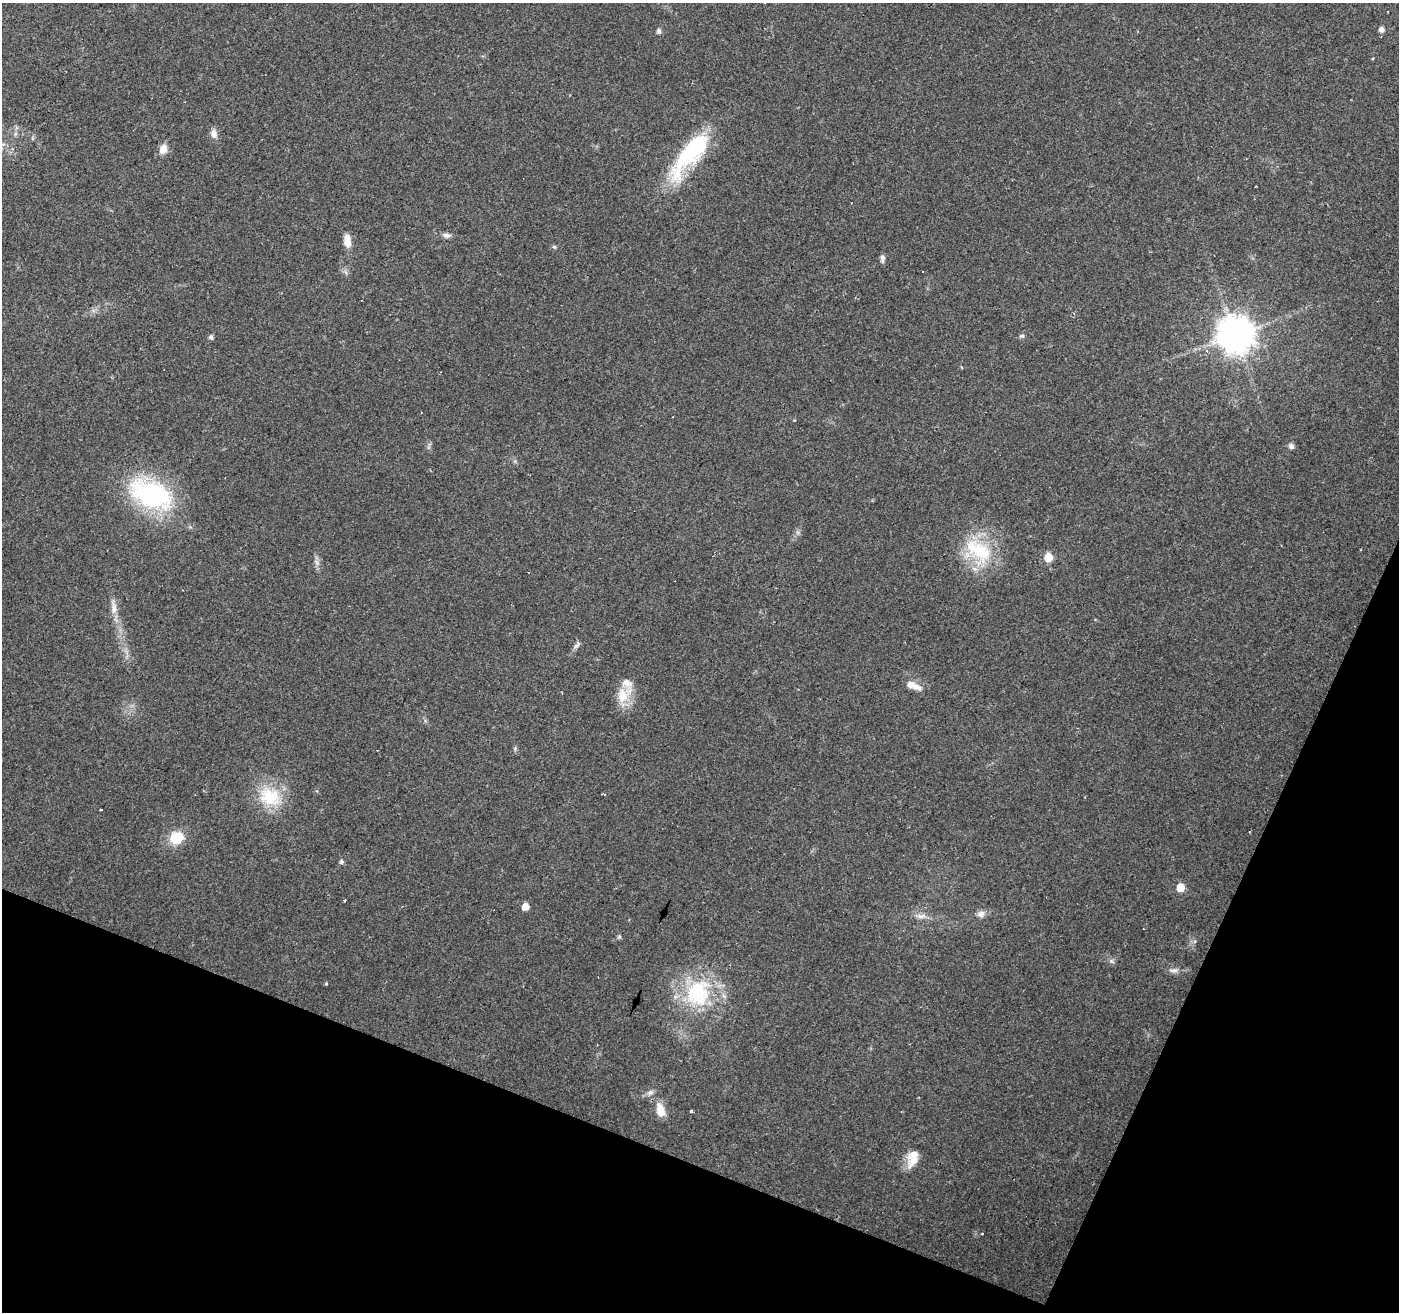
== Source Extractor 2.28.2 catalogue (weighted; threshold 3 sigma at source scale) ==
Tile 15 of 4 x 4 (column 3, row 4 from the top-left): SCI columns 2794-4190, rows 204-1513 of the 5588 x 5714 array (HDU 1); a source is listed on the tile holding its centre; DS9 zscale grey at full resolution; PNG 1401 x 1314 px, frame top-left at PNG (2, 3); no overlay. Shown black and unused: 20% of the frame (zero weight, under 2 of 3 exposures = <1% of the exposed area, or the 3 px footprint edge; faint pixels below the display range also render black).
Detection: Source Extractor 2.28.2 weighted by HDU 2 'WHT'; one run over the whole footprint, this tile lists its part. Background 0.0359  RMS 0.0044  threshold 0.0198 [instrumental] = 3 sigma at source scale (4.5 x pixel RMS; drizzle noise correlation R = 1.50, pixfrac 1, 0.0396/0.0396 arcsec/px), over >= 5 px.
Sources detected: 58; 9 cosmic-ray / hot-pixel residue — not listed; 4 inside a brighter listed object's ellipse — not listed separately; the other 45 listed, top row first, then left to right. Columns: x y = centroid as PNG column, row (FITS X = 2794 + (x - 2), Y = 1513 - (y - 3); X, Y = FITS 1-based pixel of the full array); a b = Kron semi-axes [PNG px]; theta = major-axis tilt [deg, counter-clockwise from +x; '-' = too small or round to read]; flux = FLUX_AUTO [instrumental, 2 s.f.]
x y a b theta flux
764 3 3 2 - 0.55
1381 29 5 5 - 2.3
659 31 7 6 - 1.2
1373 58 4 2 - 0.4
15 134 6 5 - 0.89
214 134 11 9 -81 2.9
163 149 11 8 69 4.3
691 151 65 23 50 44
446 235 11 6 -7 1.8
347 241 18 9 -84 4.5
554 247 6 5 - 0.69
882 258 10 5 -90 1.5
1235 335 11 11 - 950
1022 336 7 5 3 0.91
211 337 6 6 - 0.98
1207 350 4 4 - 1.6
1291 446 7 7 - 1.5
151 494 51 29 -23 65
978 550 47 26 -37 28
1048 557 6 6 - 10
317 562 10 5 -55 1.5
114 607 26 7 -84 4.7
576 645 14 5 44 1.6
915 687 21 8 -18 3.8
624 695 28 16 48 9.9
515 749 7 4 -73 0.69
270 797 33 25 -28 20
100 809 3 3 - 1.1
177 838 14 12 31 12
341 862 6 5 - 1
1180 887 6 6 - 8.7
345 900 3 2 - 0.65
525 907 5 5 - 5.5
981 914 9 8 - 2.5
921 916 16 6 -5 2.9
1144 929 3 2 - 0.44
619 937 6 6 - 0.72
1111 961 9 5 -27 1.2
1174 970 14 7 5 2.2
326 984 4 3 - 0.45
698 993 42 34 66 40
650 1093 9 7 24 1.7
660 1110 18 9 -77 6.4
691 1111 3 3 - 1.6
914 1160 25 11 44 5.8
Isophote crosses this tile's border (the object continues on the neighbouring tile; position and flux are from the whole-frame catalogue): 1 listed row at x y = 764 3